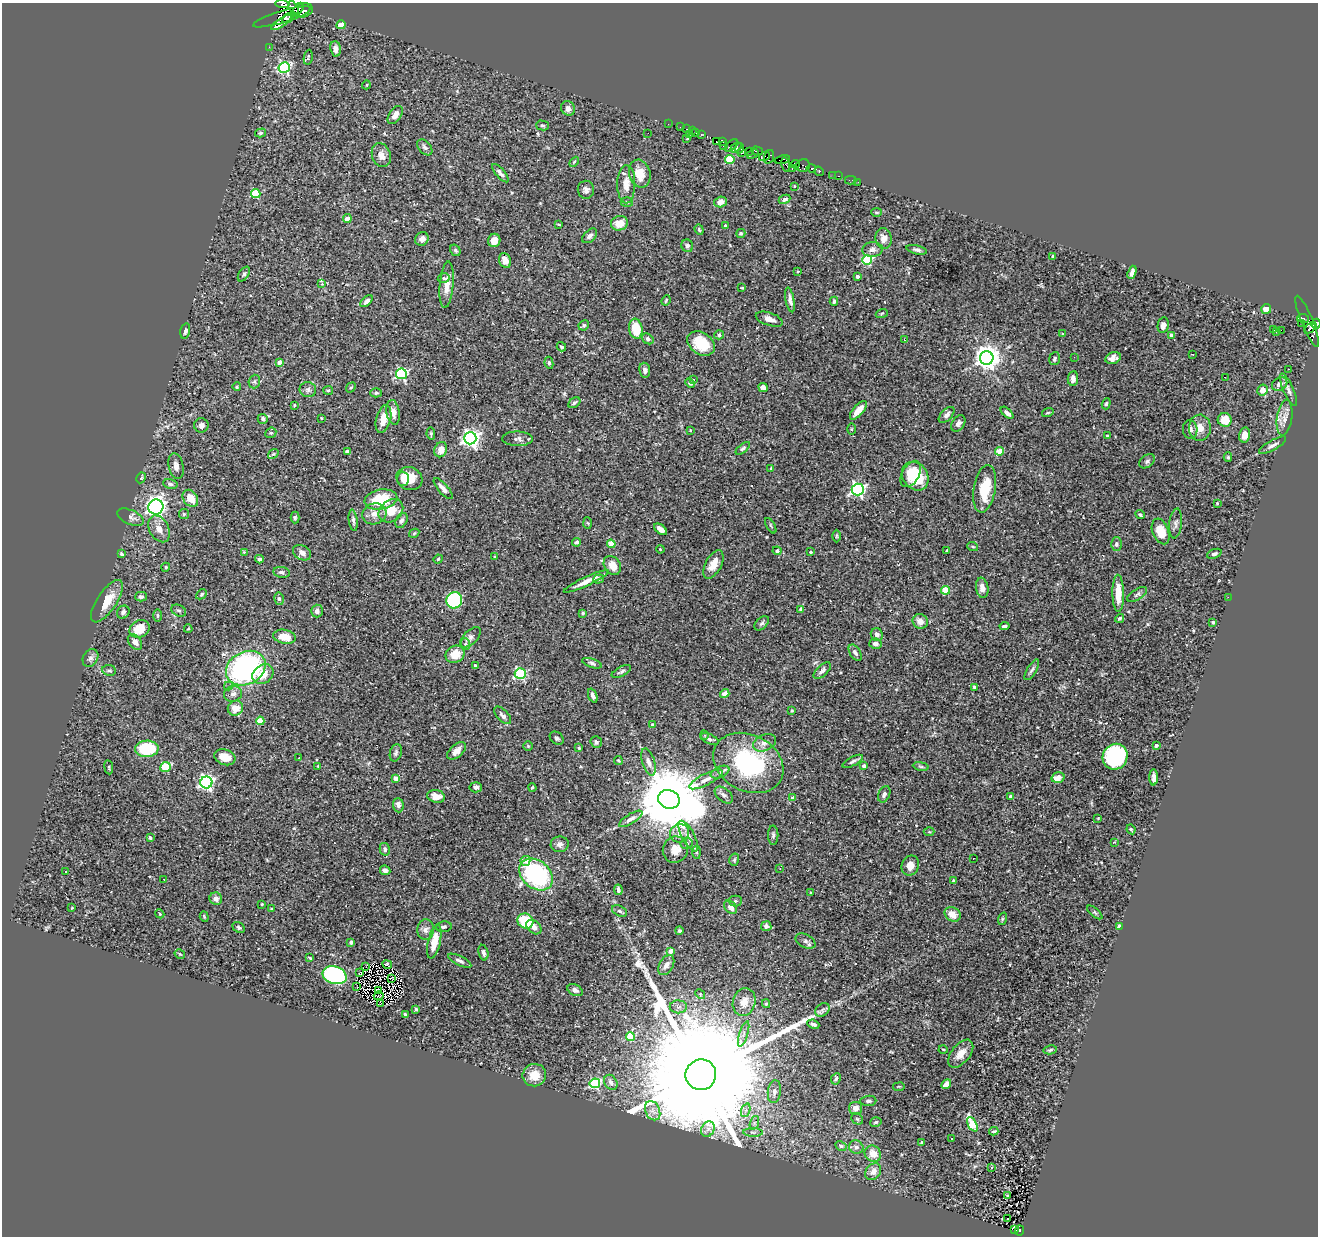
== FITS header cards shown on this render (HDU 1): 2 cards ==
NAXIS1  =                 1316
NAXIS2  =                 1234

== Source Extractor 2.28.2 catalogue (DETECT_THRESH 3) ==
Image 1316 x 1234 px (HDU 1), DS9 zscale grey, 1 PNG px = 1 image px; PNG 1320 x 1238 px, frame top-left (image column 1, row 1234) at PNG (2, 3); each listed source drawn as its Kron ellipse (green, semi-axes under 4 px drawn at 4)
Background 0.436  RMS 0.017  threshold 0.0508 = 3 sigma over >= 5 px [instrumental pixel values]
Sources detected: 426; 6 with non-positive FLUX_AUTO (blend fragments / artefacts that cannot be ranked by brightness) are neither listed nor drawn; the other 420 listed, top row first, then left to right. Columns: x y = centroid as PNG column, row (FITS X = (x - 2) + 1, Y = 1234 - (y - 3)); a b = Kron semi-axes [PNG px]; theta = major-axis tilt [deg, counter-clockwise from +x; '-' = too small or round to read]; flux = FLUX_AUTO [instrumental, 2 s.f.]
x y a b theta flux
282 4 7 3 -4 430
293 7 7 4 -54 710
298 9 6 4 56 1100
303 10 10 7 13 1400
282 17 30 6 17 2900
288 18 6 3 34 840
281 22 12 3 34 120
341 25 4 4 - 26
269 47 3 2 - 1.8
336 49 8 5 -83 6.2
308 57 7 3 78 1.2
284 67 6 5 - 150
366 85 4 3 - 0.97
568 108 7 6 - 5.4
395 115 10 6 55 7.5
668 124 2 2 - 7.1
542 125 6 5 - 1.8
680 127 2 2 - 6.7
687 129 3 2 - 14
692 131 3 2 - 12
696 132 3 2 - 22
260 133 5 4 - 1.8
648 133 2 2 - 0.52
689 134 3 2 - 64
701 135 3 2 - 13
687 138 3 2 - 0.83
716 141 3 3 - 410
722 141 4 3 - 270
731 145 7 3 42 34
723 146 2 2 - 21
425 147 9 6 -48 3
736 148 6 3 39 270
739 149 5 2 - 140
757 151 6 3 -15 280
749 152 4 2 - 100
741 153 3 3 - 160
753 154 6 3 28 61
381 155 12 9 -69 8.4
765 156 6 4 31 260
769 157 7 5 73 340
782 159 8 3 13 410
730 160 4 4 - 55
574 162 6 3 46 1.2
786 164 7 4 -76 160
795 164 4 4 - 46
803 165 7 6 - 54
792 168 3 2 - 7.9
811 168 5 3 - 290
819 171 5 3 - 68
500 173 11 4 -49 4.3
640 174 14 10 -75 17
833 175 2 2 - 4.1
839 176 3 2 - 13
851 180 6 2 0 8.3
858 182 2 2 - 3.2
626 184 19 9 90 12
794 186 3 2 - 0.99
586 190 9 8 - 3.9
256 194 5 4 - 52
785 199 6 4 24 2.9
627 202 6 5 - 1.7
720 202 6 5 - 7.8
876 212 5 4 - 1.5
347 219 4 4 - 14
619 223 8 7 - 15
559 224 4 2 - 0.95
725 226 3 3 - 1.7
699 230 5 4 - 1.4
741 233 4 4 - 1.9
590 236 9 5 44 3.6
883 238 10 8 -80 8.7
422 239 7 6 - 5.5
494 240 7 6 - 8.5
687 246 6 5 - 3.3
872 249 10 7 8 6.6
455 250 6 5 - 2
917 250 10 4 -13 3
1053 257 3 3 - 3.7
867 260 5 5 - 93
505 261 8 6 -68 12
798 271 3 3 - 0.85
1132 272 7 3 71 3.9
244 274 8 5 56 2.3
857 276 3 3 - 4.2
444 278 6 4 10 2.2
322 284 4 4 - 0.94
447 285 23 7 85 13
742 288 3 2 - 0.88
666 300 5 3 - 1.2
790 300 12 4 -79 4.6
366 301 7 4 42 3.5
834 301 4 3 - 2.2
1266 309 5 5 - 8.7
882 313 6 3 19 1.4
1303 318 6 3 -8 120
769 319 14 6 -18 7.9
1307 321 27 5 -68 350
1301 323 2 2 - 3.3
1316 324 5 4 - 440
584 325 5 5 - 1.9
1163 325 8 5 79 4.2
1310 328 7 4 45 270
636 329 10 6 -81 30
1274 330 2 2 - 0.086
1281 330 2 2 - 360
185 331 8 4 77 3.2
1276 331 3 2 - 0.7
1063 334 3 3 - 1.3
719 335 5 4 - 2.6
1172 335 4 4 - 7.2
648 339 6 5 - 2.8
905 340 3 3 - 12
701 343 15 11 -33 36
561 347 5 3 - 1.7
1193 354 3 2 - 0.74
1074 357 3 2 - 1
987 358 7 6 - 1200
1113 358 8 5 17 6.2
1055 359 6 5 - 3
280 362 4 4 - 11
549 363 6 4 -81 2.3
1288 369 2 2 - 0.79
645 370 7 5 -82 4.8
401 374 5 5 - 150
1225 377 2 2 - 0.56
1073 378 7 5 85 5.9
693 380 3 3 - 2
254 382 7 5 71 2.6
690 383 5 4 - 2.3
1280 384 8 6 33 7
237 387 4 3 - 1.5
763 387 5 4 - 4.9
351 388 5 4 - 1.4
308 390 8 7 - 3.4
328 390 5 4 - 1.3
1262 390 6 5 - 8.3
1288 390 17 5 -66 5.4
376 393 6 4 0 2
574 403 7 4 39 2.7
1106 404 6 4 73 1.7
294 405 4 3 - 0.87
858 410 11 5 49 13
393 412 12 6 -80 7.4
1007 413 8 3 -43 4.3
1048 413 6 3 18 1.4
947 415 10 5 47 4.8
321 418 4 2 - 0.74
1285 418 18 7 81 9.2
263 419 5 5 - 2.8
383 419 14 7 76 12
1225 420 7 7 - 22
958 423 9 6 56 3.9
201 425 7 7 - 3.8
1200 428 13 11 -88 12
851 429 5 4 - 1.1
1190 429 9 7 -84 5.5
690 430 4 3 - 1
271 433 6 5 - 1.5
431 434 6 3 -81 1.6
1245 435 7 5 77 8.1
1107 436 4 3 - 1.3
470 438 6 6 - 480
517 439 15 7 -1 5
1273 445 15 5 29 5
743 448 8 4 40 2.2
441 450 8 6 69 9.2
347 451 4 3 - 1.5
999 451 4 4 - 20
273 454 6 4 40 1.5
1228 457 4 4 - 1.6
1147 461 8 6 38 2.8
176 466 13 7 -79 5.5
771 468 3 2 - 0.78
911 474 14 8 60 24
915 476 15 12 -56 43
141 478 5 4 - 1.7
403 479 7 6 - 3.9
409 479 13 11 -25 19
170 484 7 5 -11 2.6
443 489 13 5 -49 5.4
858 489 6 6 - 260
985 489 24 11 80 39
190 498 9 7 -54 16
381 499 16 10 10 43
1217 503 4 4 - 1
156 507 7 7 - 530
391 511 13 10 36 19
184 514 5 5 - 1.7
374 514 12 10 17 9.6
1140 515 4 3 - 1.9
130 517 14 7 -24 4.6
295 517 6 4 89 1.7
353 520 11 4 -82 3.1
401 520 8 5 63 2.7
588 523 6 4 -86 1.4
1176 523 15 6 84 4.3
771 526 8 3 -60 1.5
159 529 14 9 -61 10
661 529 7 4 -37 6.3
1161 531 13 8 -69 20
414 533 5 4 - 1.2
836 536 6 4 89 1.5
577 542 4 3 - 2.4
611 544 4 4 - 28
1116 544 7 5 90 2.5
973 547 5 3 - 1.2
660 549 4 3 - 0.95
777 551 4 4 - 3.2
947 551 4 3 - 1.1
244 552 3 3 - 0.88
811 552 3 3 - 2
302 553 9 7 -31 6.6
122 554 4 3 - 2.6
1214 554 8 4 20 2.1
495 557 3 3 - 1.5
259 559 4 4 - 2.8
438 559 5 3 - 1.2
713 564 15 8 62 13
612 565 10 8 -56 14
166 567 4 3 - 1.6
281 572 8 5 -9 3.9
599 579 5 4 - 1.5
586 581 24 4 25 13
982 588 10 6 -81 7
946 590 4 4 - 31
1118 593 18 5 -89 22
201 594 6 4 42 1.8
1137 594 11 5 31 2.9
141 597 6 5 - 3.2
1228 597 2 2 - 25
279 599 6 5 - 2.6
454 600 8 8 - 120
107 601 24 9 56 21
801 609 4 3 - 5.1
179 611 8 5 -26 2.6
317 611 6 6 - 4.2
123 612 7 6 - 3.4
583 613 4 3 - 1.5
157 615 6 3 90 1.3
1120 618 5 4 - 2
920 621 8 7 - 8.9
1213 622 4 3 - 1.9
762 623 8 5 45 2.7
1005 626 5 3 - 2.3
140 629 10 8 26 23
188 629 4 2 - 0.86
877 635 6 6 - 4.9
285 637 11 7 -10 18
470 637 13 7 44 5
135 642 9 6 -51 7.5
466 644 6 4 -71 1.4
875 644 6 5 - 6.7
855 653 9 5 -59 3.7
455 654 10 8 31 16
90 658 9 7 58 4.1
592 663 10 4 -19 2.7
475 665 3 3 - 2.1
246 668 21 16 28 230
109 670 7 5 -8 2.3
1032 670 12 4 58 3.3
621 671 10 4 27 3
822 671 11 5 44 4.3
263 674 11 9 37 17
520 674 5 5 - 140
228 686 4 4 - 1.6
974 687 4 3 - 2.2
233 694 9 7 16 4.3
725 694 5 4 - 7.4
593 696 7 4 -69 3.5
235 708 8 7 - 15
792 711 3 2 - 1.1
503 715 11 5 -46 3.7
260 721 4 4 - 28
652 725 4 4 - 1.6
704 735 5 3 - 0.99
557 738 8 5 -39 2.3
709 739 10 4 -24 3.3
596 742 6 5 - 2.9
764 743 12 8 24 7.3
1156 745 3 3 - 5.2
528 746 5 5 - 1.1
579 748 4 3 - 1
147 749 12 8 3 57
457 751 11 6 42 7.7
396 753 9 6 75 2.9
225 757 11 7 -19 17
1115 757 13 12 - 150
299 758 2 2 - 0.54
618 760 5 4 - 1.4
853 761 11 4 27 2.9
649 762 14 6 -72 5.8
748 763 37 28 -28 140
318 766 4 4 - 0.96
864 766 4 3 - 6.2
921 766 8 4 -9 1.7
109 767 7 3 -82 1.4
165 767 5 5 - 54
720 772 10 5 25 4.2
1058 777 6 5 - 14
1154 777 8 3 89 5
396 779 4 4 - 12
706 779 18 5 27 8.2
206 782 6 6 - 280
476 787 6 5 - 3.6
532 788 4 3 - 1.6
884 794 9 5 66 3.6
724 795 10 6 -40 4.2
436 796 9 6 -11 10
1011 796 3 3 - 5.2
793 798 4 4 - 7.9
669 799 11 9 -21 17000
398 805 7 5 -85 6.5
1098 818 3 2 - 0.84
631 819 13 5 32 5.2
1131 829 5 3 - 1.5
929 832 5 3 - 1.2
679 833 10 9 - 7.5
773 835 9 5 -90 2.7
688 836 17 6 -61 8
150 838 4 3 - 3.2
1114 842 3 3 - 0.76
687 843 6 5 - 2.4
560 844 9 8 - 4.8
385 849 6 5 - 2.7
675 850 13 12 - 12
696 852 6 4 -86 2
973 858 2 2 - 0.6
734 860 6 4 74 1.8
525 861 5 5 - 9.1
910 865 10 8 68 10
780 868 3 2 - 1.7
385 870 5 4 - 4
66 871 3 3 - 4.4
536 875 18 14 -39 150
164 879 2 2 - 0.66
953 881 3 3 - 1.3
618 890 5 3 - 3.1
811 893 3 3 - 1.8
216 899 6 6 - 5.6
735 901 7 5 1 2.1
262 904 3 2 - 0.93
730 907 7 5 -47 7.9
72 908 3 3 - 0.93
272 909 3 3 - 1.5
619 911 8 5 -28 2.8
1095 912 9 3 -40 1.9
160 914 5 3 - 0.99
953 914 8 6 -35 12
204 917 5 4 - 1.3
1002 919 6 4 72 1.6
525 921 8 7 - 42
766 926 5 5 - 4.2
239 927 6 5 - 2.2
444 927 8 5 8 2.9
534 927 8 6 -41 6.1
1119 927 4 3 - 7.4
426 930 10 8 85 5.8
679 930 4 4 - 2.4
805 941 11 6 -28 3.7
351 942 4 3 - 2.5
434 942 17 6 77 19
671 951 4 4 - 14
483 953 8 4 -77 3.8
180 954 5 3 - 1
310 958 3 2 - 1.3
460 961 13 4 -26 3.9
387 965 5 3 - 1.5
666 965 11 7 59 5.7
366 967 2 2 - 1.2
359 973 3 3 - 1.5
335 975 12 8 -17 190
391 978 3 2 - 0.81
357 987 4 2 - 2
379 990 3 2 - 0.25
575 990 8 5 -25 4.1
700 994 5 4 - 1.3
379 996 5 2 - 0.66
744 1002 14 11 75 12
381 1003 3 2 - 1.7
766 1004 4 4 - 1.2
678 1007 9 6 -1 3.9
416 1009 4 4 - 1.6
822 1010 8 6 35 3.5
405 1015 4 3 - 2.3
813 1024 6 3 -24 3.6
744 1034 13 2 73 2.4
630 1036 4 4 - 44
943 1049 4 3 - 1
1050 1050 7 4 11 2.1
961 1054 16 9 50 13
534 1075 12 11 - 16
701 1075 15 15 - 120000
836 1079 6 4 65 2.1
611 1082 8 6 -57 5.3
595 1083 5 5 - 130
946 1084 5 4 - 9.9
899 1087 6 3 9 1.1
774 1092 11 6 83 5.9
868 1101 8 5 5 2.9
856 1108 6 6 - 7.1
746 1110 7 4 71 3.1
653 1111 10 7 -66 6.9
857 1119 6 5 - 1.8
876 1122 6 4 17 1.9
754 1123 7 4 72 2.6
972 1124 8 4 -62 50
708 1129 8 6 62 5.2
994 1131 5 3 - 1.6
753 1132 10 4 -1 3.1
952 1138 2 2 - 0.74
921 1143 3 3 - 1.3
841 1146 6 4 -28 2.6
856 1147 7 6 - 4.8
873 1154 9 7 -48 12
992 1168 4 4 - 1.4
873 1172 9 7 53 7.9
1008 1195 3 2 - 1.1
1008 1219 2 2 - 1.4
1015 1230 4 3 - 2.4
1020 1230 5 3 - 19
At the frame edge (FLAGS 8, measured only in part): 2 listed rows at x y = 282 4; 1316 324
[6 non-positive-flux detections neither listed nor drawn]